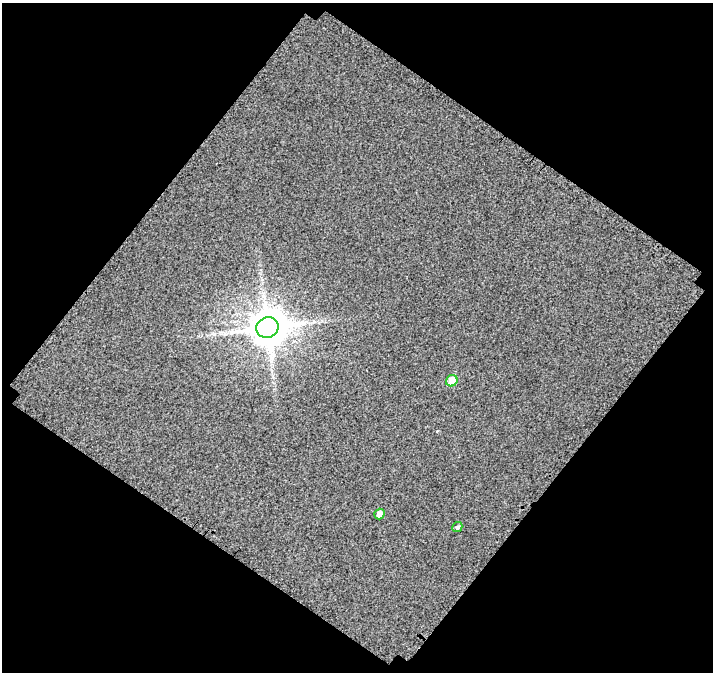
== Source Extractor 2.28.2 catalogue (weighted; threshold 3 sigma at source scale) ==
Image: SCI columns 50-760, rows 70-739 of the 806 x 809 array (HDU 1 of 3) = the unmasked area's bounding box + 8 px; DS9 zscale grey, full resolution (1 PNG px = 1 image px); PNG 715 x 674 px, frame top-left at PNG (2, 3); each listed source drawn as its Kron ellipse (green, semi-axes under 4 px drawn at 4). Shown black and unused: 49% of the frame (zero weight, under 3 of 4 exposures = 20% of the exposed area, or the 3 px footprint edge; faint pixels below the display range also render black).
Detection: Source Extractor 2.28.2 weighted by HDU 2 'WHT'. Background 0.191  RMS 1.6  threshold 7.05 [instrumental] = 3 sigma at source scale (4.5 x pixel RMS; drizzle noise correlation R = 1.50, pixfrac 1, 0.0396/0.0396 arcsec/px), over >= 5 px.
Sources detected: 4; all 4 listed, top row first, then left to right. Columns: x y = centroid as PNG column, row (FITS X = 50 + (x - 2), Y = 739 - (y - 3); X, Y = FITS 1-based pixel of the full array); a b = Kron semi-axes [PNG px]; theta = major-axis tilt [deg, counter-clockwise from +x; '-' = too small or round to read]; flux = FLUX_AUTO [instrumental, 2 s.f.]
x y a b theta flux
267 327 11 10 - 440000
452 381 6 5 - 2600
379 514 5 5 - 1100
457 527 5 4 - 310